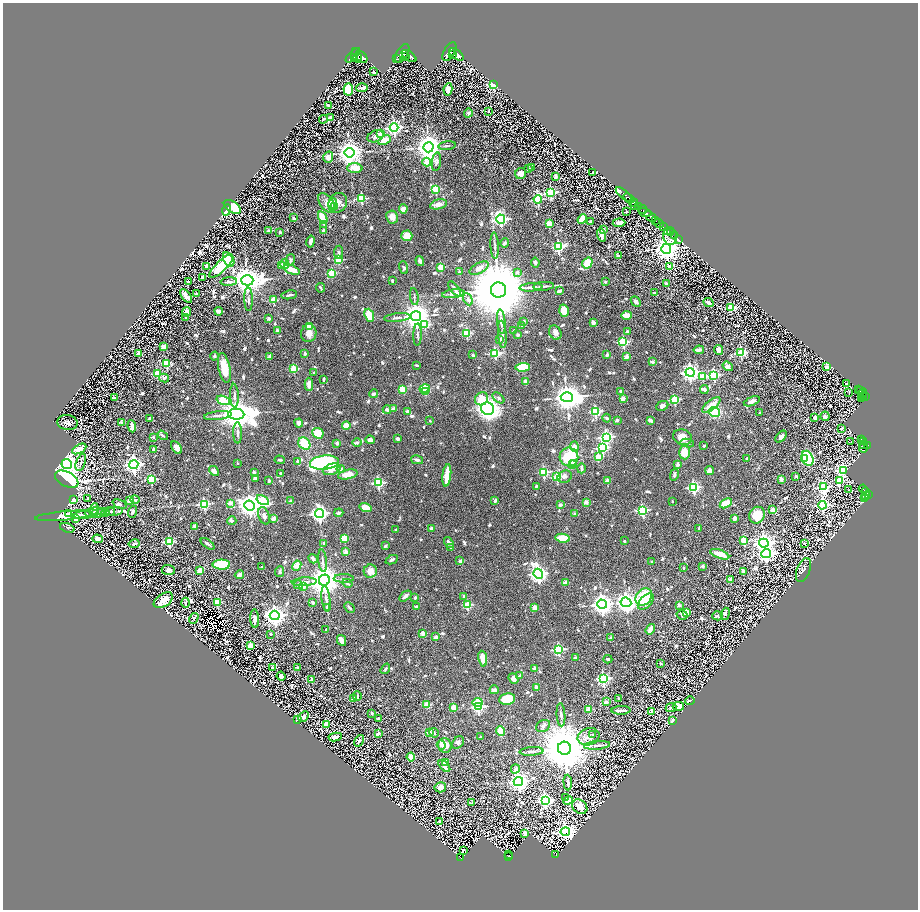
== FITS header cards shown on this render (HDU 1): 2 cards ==
NAXIS1  =                 1831
NAXIS2  =                 1815

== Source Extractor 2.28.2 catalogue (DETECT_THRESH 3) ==
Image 1831 x 1815 px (HDU 1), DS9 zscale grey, zoomed out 1/2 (1 PNG px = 2 x 2 image px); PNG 920 x 912 px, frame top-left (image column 2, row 1814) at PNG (3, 3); each listed source drawn as its Kron ellipse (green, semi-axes under 4 px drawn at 4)
Background 0.612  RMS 0.025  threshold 0.0737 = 3 sigma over >= 5 px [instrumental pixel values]
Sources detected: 1068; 80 cannot appear on this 1/2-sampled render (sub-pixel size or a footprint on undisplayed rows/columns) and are neither listed nor drawn; of the other 988, the 500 brightest by FLUX_AUTO listed and drawn (488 fainter detections omitted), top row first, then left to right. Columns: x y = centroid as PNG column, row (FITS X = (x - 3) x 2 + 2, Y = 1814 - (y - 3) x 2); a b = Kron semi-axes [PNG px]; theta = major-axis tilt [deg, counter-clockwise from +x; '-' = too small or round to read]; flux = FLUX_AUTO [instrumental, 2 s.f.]
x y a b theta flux
356 52 3 2 - 500
449 52 10 5 60 2600
402 53 10 5 59 230
456 54 8 4 -36 3000
353 55 9 3 45 120
452 55 3 2 - 800
405 56 3 2 - 550
409 56 8 4 -36 2000
355 57 4 2 - 96
362 57 6 4 -47 1300
357 58 5 2 - 440
396 58 2 1 - 650
374 72 3 2 - 8.8
494 85 3 3 - 560
362 88 6 3 3 14
348 89 6 5 - 170
448 89 6 4 78 42
329 105 3 2 - 8.3
488 111 2 2 - 8.1
468 113 5 3 - 12
330 118 3 3 - 11
323 119 4 2 - 8.1
394 128 4 4 - 1300
381 133 3 3 - 79
376 136 8 5 22 19
384 140 6 4 28 62
447 146 9 3 7 8.6
429 147 5 5 - 5700
349 153 5 5 - 5000
328 157 6 5 - 31
427 162 4 3 - 94
436 162 9 4 82 18
355 168 7 5 -3 67
532 168 2 2 - 28
528 169 3 2 - 8
593 172 2 2 - 24
521 174 5 5 - 45
556 176 3 3 - 15
436 189 3 3 - 250
550 193 4 3 - 470
624 194 10 3 -39 1200
629 198 6 2 -40 870
362 199 3 3 - 280
538 199 4 3 - 350
327 203 11 6 -52 34
332 203 5 4 - 63
338 203 10 9 - 44
633 203 4 2 - 280
438 204 9 4 14 31
334 206 4 3 - 21
634 206 3 2 - 220
639 206 3 3 - 240
232 207 9 5 -31 87
403 209 4 4 - 27
642 209 4 2 - 260
227 210 5 4 - 70
626 212 2 2 - 12
645 212 7 3 -18 740
392 217 6 6 - 27
650 217 6 2 -39 1400
294 218 2 2 - 22
323 218 6 4 -64 110
501 219 5 4 - 1000
582 219 5 4 - 77
656 220 2 2 - 330
591 222 3 3 - 17
549 223 3 3 - 140
619 223 6 3 4 43
659 223 5 2 - 770
324 224 3 2 - 10
663 227 4 2 - 160
603 230 2 2 - 49
268 231 2 2 - 30
324 231 3 3 - 12
668 231 2 1 - 9
280 232 3 2 - 7.8
670 232 3 1 - 21
602 235 7 4 -75 29
407 236 5 5 - 79
670 236 9 7 -83 15
674 236 2 1 - 17
678 239 2 2 - 100
311 241 6 3 78 17
505 243 5 3 - 9.9
495 246 13 3 -87 14
558 247 4 3 - 450
666 249 5 5 - 6700
339 252 6 3 83 8.8
618 256 2 2 - 42
229 260 8 5 -61 100
290 260 6 4 76 10
338 260 3 3 - 200
420 261 5 3 - 18
535 263 5 3 - 10
587 263 6 5 - 89
284 264 5 4 - 33
207 266 3 3 - 49
221 266 16 5 44 370
282 266 2 2 - 20
670 266 4 3 - 53
441 267 3 3 - 140
404 268 7 3 -73 8.9
479 268 10 5 28 36
292 270 8 4 -22 73
459 272 4 3 - 11
517 272 2 2 - 20
332 273 3 3 - 250
202 277 2 2 - 34
247 280 6 5 - 7200
392 281 3 2 - 9.7
188 282 2 2 - 32
229 282 8 3 3 15
605 282 2 2 - 16
666 283 3 3 - 14
544 286 10 3 4 12
531 287 11 3 5 23
320 288 5 2 - 9.5
455 289 9 3 -52 12
499 290 7 7 - 66000
560 291 4 2 - 15
654 293 3 3 - 8.6
197 294 3 3 - 12
453 294 11 4 7 16
289 295 8 2 9 11
186 296 8 3 -52 32
414 296 8 3 -82 8.6
249 299 12 3 -89 11
468 299 6 4 -63 12
273 300 3 3 - 150
636 301 5 4 - 12
708 303 5 3 - 25
731 308 4 3 - 300
219 311 4 2 - 39
564 311 6 4 -74 87
187 312 4 4 - 33
369 315 7 4 -68 120
627 315 5 3 - 62
416 316 5 5 - 7100
186 317 2 2 - 13
269 318 3 3 - 11
397 318 13 3 6 12
524 321 2 2 - 14
501 322 12 4 -84 24
593 322 4 3 - 15
425 325 4 4 - 210
522 325 2 2 - 11
309 326 3 3 - 92
514 330 2 2 - 8.4
277 331 4 2 - 12
627 331 3 3 - 11
555 332 7 6 - 21
309 333 9 7 79 31
467 333 3 3 - 270
502 334 13 3 -86 15
417 335 11 3 88 10
518 335 2 2 - 32
500 339 3 3 - 29
623 342 3 3 - 390
163 347 4 4 - 27
699 350 5 3 - 28
718 350 5 4 - 19
139 353 3 2 - 62
305 353 2 2 - 29
495 353 3 3 - 400
741 353 3 3 - 450
473 355 2 2 - 28
607 355 3 2 - 21
215 356 4 4 - 8.2
270 356 4 3 - 18
627 357 2 2 - 65
652 362 2 2 - 50
167 364 3 3 - 270
417 365 3 2 - 10
728 366 5 4 - 19
523 367 7 4 2 190
827 367 3 2 - 96
224 368 15 6 -78 100
294 369 3 3 - 200
690 372 4 4 - 1800
314 373 3 3 - 8.7
157 374 3 3 - 250
714 375 4 3 - 410
703 376 3 3 - 160
164 378 5 4 - 12
324 379 4 2 - 8.5
526 382 4 3 - 22
309 384 6 3 -89 30
846 384 2 2 - 22
402 389 4 3 - 62
425 389 5 4 - 210
704 389 4 3 - 15
859 390 2 2 - 77
426 391 3 2 - 83
620 391 2 2 - 18
861 391 2 2 - 120
849 392 2 2 - 19
862 393 5 2 - 180
374 394 4 3 - 12
234 396 12 3 -87 13
865 396 4 3 - 310
567 397 6 5 - 6600
863 397 2 1 - 140
114 398 3 3 - 11
498 398 7 3 -40 11
623 398 3 2 - 37
481 399 7 6 - 98
674 399 3 3 - 290
862 399 4 3 - 270
223 400 7 4 -19 150
752 401 8 3 21 22
711 405 11 4 38 58
662 406 6 4 26 15
393 409 4 3 - 35
488 409 6 6 - 2100
387 410 4 3 - 14
595 411 3 3 - 370
408 412 3 2 - 31
714 412 6 4 -14 200
760 413 2 2 - 13
236 414 8 5 -3 10000
218 416 14 3 6 20
825 416 5 4 - 12
815 417 4 3 - 10
149 418 3 2 - 9.7
607 418 4 3 - 9.4
617 420 2 2 - 31
650 420 4 3 - 15
430 421 2 2 - 9.1
67 423 10 7 -9 24
122 423 2 2 - 45
299 423 4 3 - 20
132 426 6 3 -83 25
346 426 4 3 - 88
842 428 2 2 - 23
238 433 11 3 -89 14
318 433 6 5 - 120
163 435 5 3 - 8.2
153 437 2 2 - 19
606 437 4 4 - 860
683 437 9 7 -20 56
781 437 7 4 50 16
397 439 3 3 - 11
370 440 5 4 - 16
862 440 4 2 - 130
851 441 2 2 - 8.2
357 442 4 3 - 13
864 442 2 2 - 160
337 443 4 3 - 9.8
687 443 7 4 -9 13
304 444 7 5 -45 140
863 444 2 1 - 32
867 445 3 3 - 340
704 446 2 2 - 18
176 447 7 4 -58 32
574 447 5 4 - 29
602 448 4 4 - 500
863 448 5 3 - 240
79 449 8 4 30 83
154 450 2 2 - 64
685 452 7 5 -87 67
569 457 9 9 - 210
598 457 2 2 - 99
808 458 8 5 -67 310
747 459 4 3 - 13
804 459 3 2 - 36
280 460 5 2 - 8.9
417 460 6 3 -13 12
298 461 3 3 - 21
81 462 9 4 71 13
238 463 2 2 - 9.1
324 463 14 7 6 500
67 464 5 5 - 3600
134 464 4 4 - 1800
574 464 2 2 - 32
678 464 2 2 - 52
572 465 2 2 - 38
581 468 5 3 - 12
332 469 9 5 18 33
341 469 4 4 - 12
843 470 4 3 - 740
214 471 6 4 -40 22
710 471 4 3 - 48
254 472 2 2 - 34
544 472 3 3 - 290
280 473 2 2 - 11
348 474 10 4 13 60
447 475 11 3 83 110
674 475 6 3 76 8.7
796 476 2 2 - 19
557 477 3 3 - 210
565 477 7 6 - 16
67 479 12 7 -27 1200
151 479 3 3 - 280
255 479 4 3 - 9.1
781 479 4 3 - 13
607 480 3 3 - 20
269 481 3 2 - 8.1
839 481 3 3 - 210
378 483 3 3 - 450
536 486 3 2 - 8.2
693 487 4 3 - 580
823 487 4 4 - 570
863 489 4 2 - 140
848 490 2 1 - 12
866 491 3 1 - 110
869 494 3 3 - 250
866 495 3 2 - 260
865 497 4 3 - 170
88 498 3 2 - 8.8
74 500 4 3 - 30
130 500 3 3 - 150
135 500 5 4 - 9
263 500 7 4 -31 210
291 501 2 2 - 52
495 501 4 3 - 17
672 501 2 2 - 8.5
586 502 2 2 - 59
230 503 2 2 - 64
726 503 7 4 28 94
120 504 7 4 -24 9.3
204 504 3 3 - 390
560 505 4 3 - 12
822 505 4 4 - 680
250 506 5 5 - 3900
366 508 6 4 -17 75
94 509 6 3 64 16
642 510 4 4 - 450
772 510 4 3 - 72
114 511 9 3 5 11
104 512 6 4 -12 8.8
108 512 7 3 6 8.3
132 512 6 3 71 11
68 513 2 2 - 11
95 513 10 5 0 20
319 513 4 4 - 1700
339 513 4 2 - 12
86 514 13 3 9 12
575 514 2 2 - 36
757 515 8 7 - 94
64 516 29 4 5 88
264 516 9 5 -70 20
735 518 4 3 - 19
75 519 3 2 - 30
273 519 3 3 - 25
232 521 5 4 - 8.8
194 526 2 2 - 35
67 528 7 4 -20 8
431 528 2 2 - 30
699 528 2 2 - 10
396 529 2 2 - 9.1
344 538 3 2 - 140
563 538 7 4 -9 110
98 539 5 3 - 43
624 541 2 2 - 13
744 541 3 3 - 100
169 542 3 3 - 380
449 542 6 3 -56 14
324 543 2 2 - 16
764 543 5 4 - 2500
804 543 2 2 - 19
134 544 5 3 - 9.1
207 544 8 3 -37 11
385 546 3 2 - 11
451 547 2 2 - 15
346 552 2 2 - 74
766 553 5 4 - 1300
720 554 10 3 -19 69
313 559 5 3 - 18
392 560 6 3 26 11
322 561 11 2 -84 11
460 561 2 2 - 39
651 562 2 2 - 11
221 565 9 5 -1 190
297 566 5 4 - 45
703 566 2 2 - 31
262 567 2 2 - 10
684 568 2 2 - 12
168 570 6 5 - 17
803 570 12 6 68 17
200 571 3 2 - 110
370 571 7 6 - 46
743 571 2 2 - 44
280 572 5 3 - 9.6
538 574 5 4 - 1900
239 575 5 3 - 18
344 578 10 3 -1 12
324 580 5 5 - 9000
730 580 2 2 - 54
304 582 12 4 4 19
565 582 2 2 - 51
347 583 5 3 - 8.5
298 585 5 4 - 12
303 586 3 2 - 98
405 596 7 3 38 15
464 596 2 2 - 27
644 597 9 7 51 160
415 598 4 2 - 7.9
326 599 13 3 -83 18
163 600 11 6 35 72
217 602 3 3 - 190
313 602 4 3 - 8.4
626 602 5 4 - 2700
646 602 10 5 45 41
185 603 5 3 - 9.1
602 604 5 4 - 2900
467 605 3 3 - 200
679 605 2 2 - 35
328 607 4 3 - 18
349 607 6 3 -47 8.2
416 607 2 2 - 18
535 607 3 3 - 48
686 612 3 2 - 110
725 614 6 4 72 14
275 615 5 4 - 3100
682 615 5 4 - 16
717 616 5 4 - 8.1
194 618 6 3 61 10
255 619 9 4 -87 28
326 629 2 2 - 8.5
650 629 5 3 - 33
271 634 2 2 - 12
423 634 2 2 - 66
436 637 3 3 - 25
611 638 2 2 - 53
341 640 6 3 -62 41
250 645 3 3 - 72
558 649 3 3 - 420
575 658 2 2 - 36
483 659 8 4 -79 74
608 659 4 3 - 8.4
660 663 2 2 - 11
272 667 4 3 - 9.4
298 668 2 2 - 24
534 668 2 2 - 43
385 669 6 3 56 8.3
281 676 5 3 - 23
520 676 2 2 - 32
513 678 5 4 - 26
312 679 2 2 - 50
603 679 4 4 - 720
537 687 4 2 - 30
494 690 4 3 - 20
357 696 5 4 - 10
354 698 2 2 - 68
618 698 2 2 - 10
507 699 8 5 10 160
690 700 5 2 - 8.5
478 702 5 4 - 75
606 702 2 2 - 53
427 705 3 3 - 63
678 706 5 4 - 42
453 707 2 2 - 83
478 707 4 3 - 640
671 707 5 4 - 10
589 709 2 2 - 91
621 710 9 2 1 21
652 712 3 3 - 120
372 713 2 2 - 16
561 715 11 3 -86 13
304 716 6 4 46 23
378 718 2 2 - 9.4
298 719 2 2 - 38
672 721 3 2 - 30
326 725 3 3 - 200
543 726 7 5 28 15
500 731 5 3 - 70
429 732 2 2 - 96
434 733 5 4 - 9.1
378 734 3 2 - 34
593 734 3 3 - 10
335 737 7 4 7 27
480 737 2 2 - 8.3
589 737 11 8 16 39
359 741 6 4 56 11
458 742 7 5 52 15
441 745 5 3 - 13
597 745 13 3 5 18
445 746 7 7 - 57
564 748 6 6 - 36000
531 751 12 3 4 15
411 757 4 4 - 64
445 763 3 2 - 95
444 766 7 3 -47 31
515 769 5 3 - 11
518 782 5 4 - 2500
568 783 8 3 -87 8.1
440 787 6 5 - 28
566 797 4 3 - 47
568 800 5 2 - 72
545 801 4 4 - 1100
472 803 3 2 - 8.8
580 807 8 6 -40 57
439 821 2 2 - 17
565 832 5 4 - 3200
525 833 3 2 - 53
463 851 4 3 - 37
508 854 2 1 - 16
556 854 3 2 - 85
508 856 4 2 - 59
461 857 4 2 - 60
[488 fainter detections neither listed nor drawn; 80 sub-pixel or undisplayed-footprint detections neither listed nor drawn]